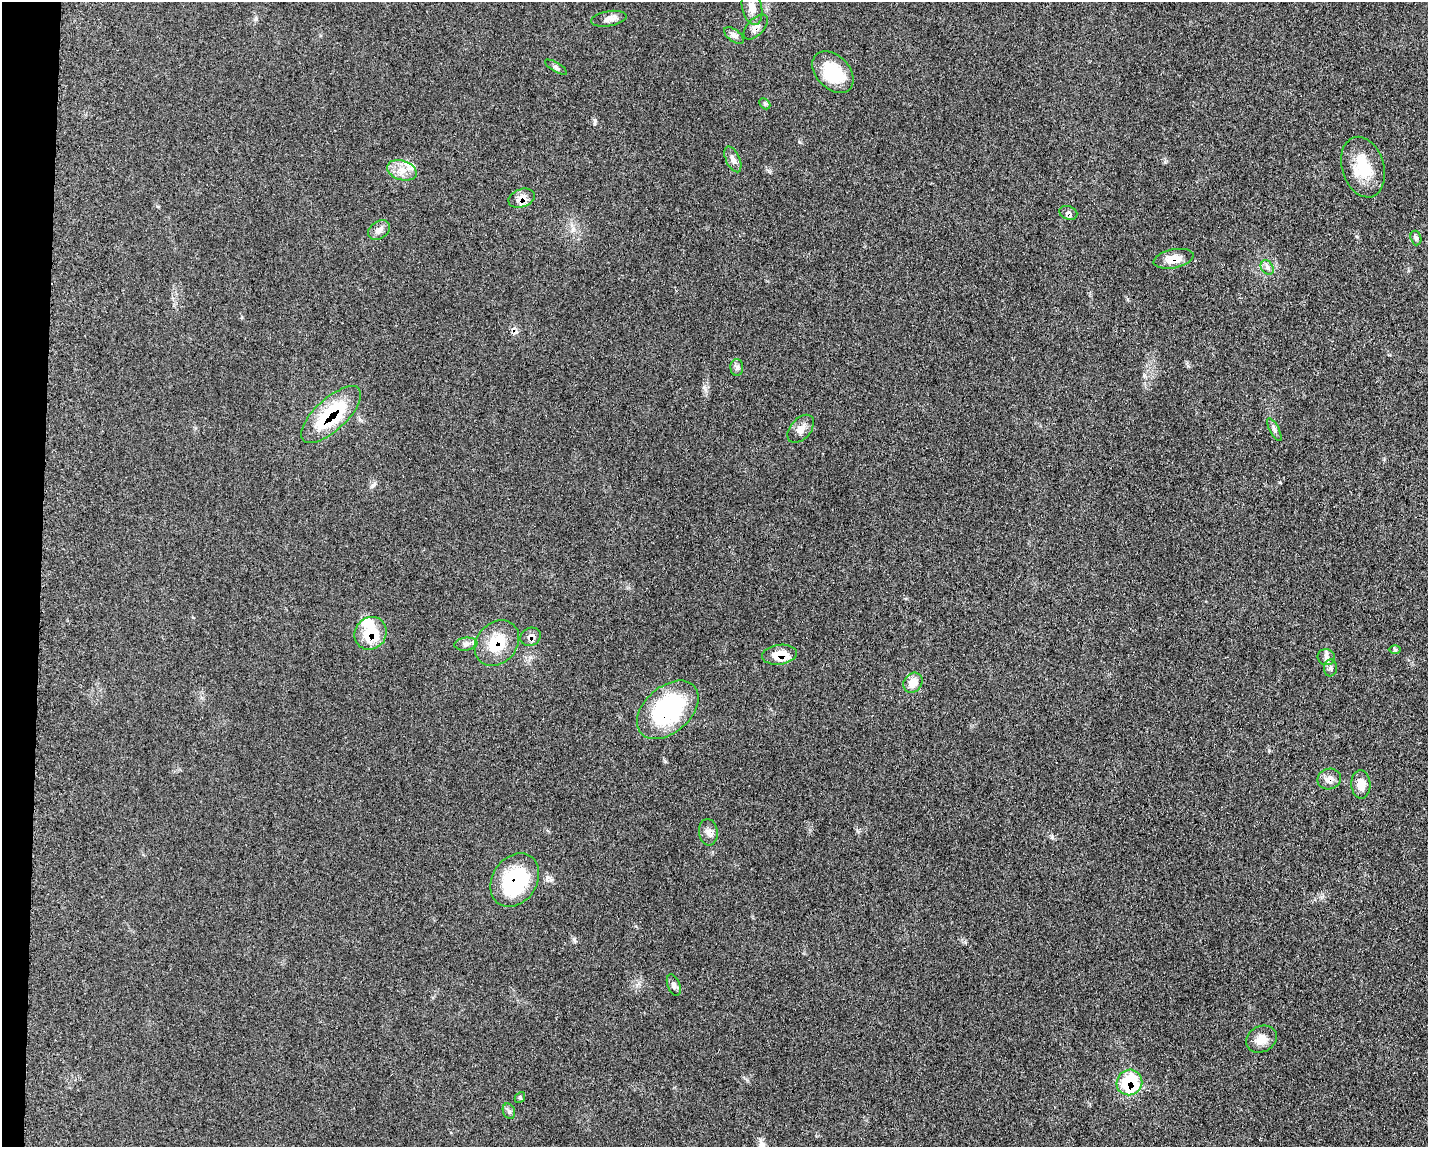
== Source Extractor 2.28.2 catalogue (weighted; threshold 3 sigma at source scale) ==
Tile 7 of 3 x 4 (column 1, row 3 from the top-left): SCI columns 234-1659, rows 1160-2304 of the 4682 x 4609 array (HDU 1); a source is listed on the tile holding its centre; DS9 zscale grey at full resolution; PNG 1430 x 1149 px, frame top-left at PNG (2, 2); each listed source drawn as its Kron ellipse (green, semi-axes under 4 px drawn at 4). Shown black and unused: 3% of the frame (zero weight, under 3 of 5 exposures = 4% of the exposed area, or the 3 px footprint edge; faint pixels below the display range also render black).
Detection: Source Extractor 2.28.2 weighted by HDU 2 'WHT'; one run over the whole footprint, this tile lists its part. Background 0.0609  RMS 0.0061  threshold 0.0274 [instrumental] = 3 sigma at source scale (4.5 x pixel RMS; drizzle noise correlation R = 1.50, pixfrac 1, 0.05/0.05 arcsec/px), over >= 5 px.
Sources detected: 42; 1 inside a brighter object's white glare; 1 cosmic-ray / hot-pixel residue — neither listed nor drawn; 1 inside a brighter listed object's ellipse — not listed separately; the other 39 listed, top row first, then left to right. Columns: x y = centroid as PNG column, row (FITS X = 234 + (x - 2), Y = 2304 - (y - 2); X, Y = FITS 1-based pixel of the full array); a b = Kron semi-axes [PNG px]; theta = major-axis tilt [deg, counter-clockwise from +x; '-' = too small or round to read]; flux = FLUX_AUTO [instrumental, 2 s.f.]
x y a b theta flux
752 8 18 10 -77 5.5
609 19 18 7 9 3.7
756 27 15 8 47 4.3
734 35 11 6 -36 2.2
556 67 12 4 -31 1.7
833 72 24 16 -46 24
765 104 6 4 -44 0.89
733 159 14 7 -66 3.1
1363 167 31 21 -73 22
402 170 15 10 -18 6.9
522 198 13 9 21 5.8
1068 213 9 6 -20 2.2
379 230 12 8 35 3.2
1416 238 7 5 -74 1.2
1174 259 20 9 11 7.8
1267 268 7 6 - 1.9
737 367 8 6 -90 1.8
331 415 38 16 43 45
801 429 16 10 49 4.8
1274 430 12 5 -62 1.9
371 633 17 15 48 21
531 637 10 8 30 3.3
497 643 25 20 48 20
466 644 11 6 6 2.6
1395 650 6 4 -1 0.83
780 655 17 10 8 11
1326 657 9 8 - 2.5
1330 668 8 6 85 1.9
913 683 10 9 - 7.2
668 710 35 23 41 74
1329 779 12 10 20 4.6
1361 784 14 9 -87 6.7
708 832 13 9 -83 3.6
515 880 28 22 56 53
674 985 11 6 -68 2
1261 1039 16 13 27 7.1
1129 1082 13 12 - 39
520 1097 6 4 48 0.88
509 1111 8 6 -67 1.5
Overlapping masked pixels (flux is a lower limit): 13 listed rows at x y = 756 27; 522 198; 1068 213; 1174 259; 331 415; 371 633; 531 637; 497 643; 780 655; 668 710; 1329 779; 515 880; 1129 1082
Unlisted compact peaks at least as high as the median listed source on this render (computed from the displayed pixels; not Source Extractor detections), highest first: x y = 595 121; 574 939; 799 142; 547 877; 1052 837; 704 387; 1165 162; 256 19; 373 485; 1188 366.